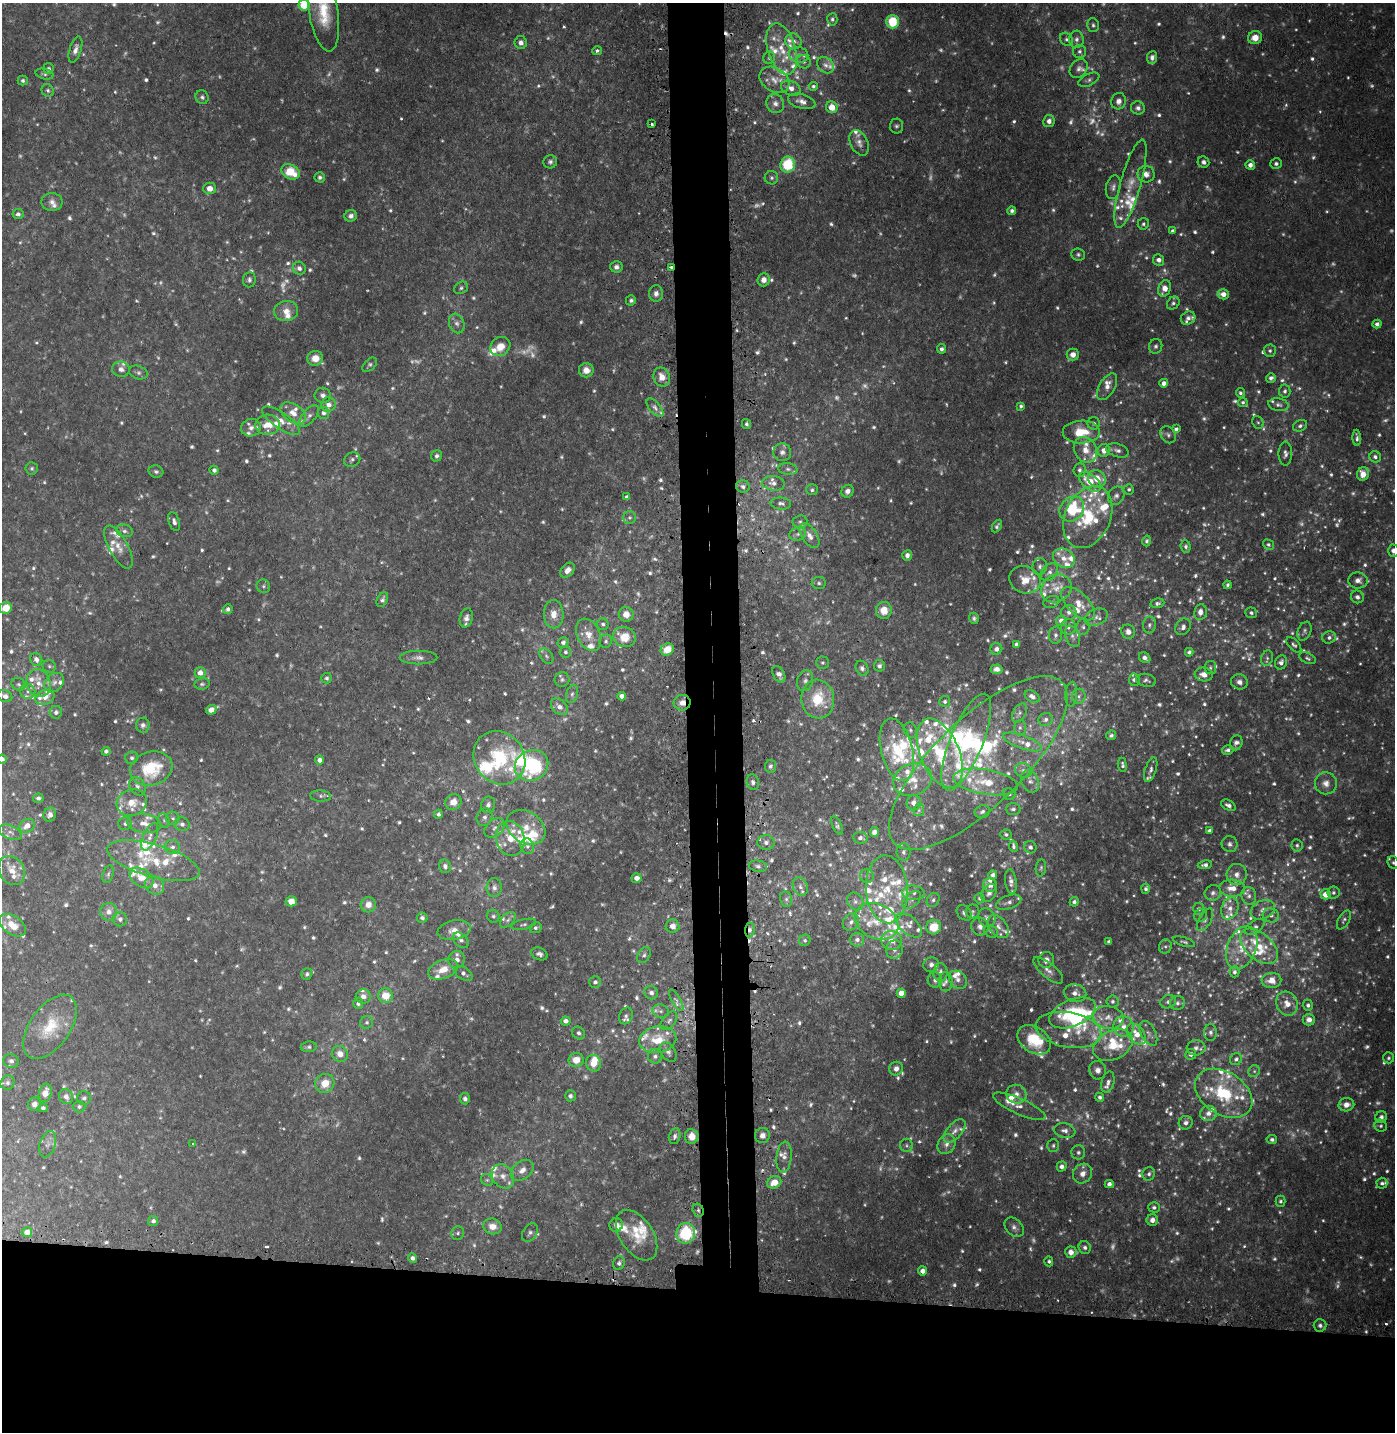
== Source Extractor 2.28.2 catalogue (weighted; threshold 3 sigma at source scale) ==
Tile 8 of 3 x 3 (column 2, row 3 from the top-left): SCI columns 1486-2878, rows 22-1451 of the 4364 x 4333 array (HDU 1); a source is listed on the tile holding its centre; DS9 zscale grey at full resolution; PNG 1397 x 1434 px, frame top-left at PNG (2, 3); each listed source drawn as its Kron ellipse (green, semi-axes under 4 px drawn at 4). Shown black and unused: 14% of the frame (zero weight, under 2 of 3 exposures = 4% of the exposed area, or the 3 px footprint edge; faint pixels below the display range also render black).
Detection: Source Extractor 2.28.2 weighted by HDU 2 'WHT'; one run over the whole footprint, this tile lists its part. Background 0.105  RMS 0.0083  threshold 0.0376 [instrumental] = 3 sigma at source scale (4.5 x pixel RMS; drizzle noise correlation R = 1.50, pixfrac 1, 0.05/0.05 arcsec/px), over >= 5 px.
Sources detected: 1556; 332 too faint to see at this stretch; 4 inside a brighter object's white glare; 10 cosmic-ray / hot-pixel residue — neither listed nor drawn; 197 inside a brighter listed object's ellipse — not listed separately; of the other 1013, all 500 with FLUX_AUTO >= 1.89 (the completeness limit of this list) listed and drawn (513 fainter detections not listed), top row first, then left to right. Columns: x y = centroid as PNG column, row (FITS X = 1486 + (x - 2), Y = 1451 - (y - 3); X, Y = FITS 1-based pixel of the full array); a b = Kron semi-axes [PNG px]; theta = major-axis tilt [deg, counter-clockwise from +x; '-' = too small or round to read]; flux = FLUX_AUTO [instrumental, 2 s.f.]
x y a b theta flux
304 5 5 5 - 27
323 11 40 14 -81 36
832 19 6 5 - 2
893 22 7 6 - 33
1093 25 7 6 - 2.2
1255 38 7 6 - 10
1066 39 7 6 - 2.5
1076 39 9 7 -88 4.2
793 41 8 7 - 4.7
521 42 6 6 - 4.4
782 49 26 14 -73 21
75 50 13 6 72 5.3
597 51 5 4 - 2.4
1079 51 6 6 - 2.5
799 55 10 7 -10 5.2
1152 57 6 5 - 3.4
769 58 6 5 - 2.3
804 62 7 6 - 2.9
826 65 9 7 -43 3.7
49 69 5 5 - 2.3
1079 69 10 8 52 4
44 74 9 5 -14 2.2
774 80 16 11 -34 10
1089 80 11 6 26 3
23 81 5 5 - 1.9
813 86 4 4 - 1.9
791 88 10 7 -26 6.7
48 90 6 5 - 2
202 97 7 6 - 2.3
802 101 14 7 -16 5.4
1119 101 8 7 - 5
775 104 9 9 - 4.7
832 107 6 5 - 12
1138 108 7 6 - 3.2
1049 121 6 5 - 4.8
652 124 3 3 - 2.2
896 126 7 6 - 2.2
859 143 13 8 -64 5.9
550 162 7 6 - 2.7
1203 162 6 5 - 2.9
1276 164 6 5 - 2.3
788 165 8 7 - 38
1250 165 5 4 - 5
290 172 10 7 -29 27
1146 174 8 8 - 5.6
320 177 5 5 - 2.3
771 178 7 6 - 2.2
1130 184 46 10 74 18
1113 187 12 7 79 3.8
210 188 6 6 - 7.4
52 202 10 9 - 5.5
1012 211 4 4 - 2.6
18 214 5 5 - 2.7
351 216 6 5 - 3.7
1143 224 6 5 - 1.9
1172 231 4 4 - 2
1078 254 7 6 - 2.1
1159 260 6 5 - 4.8
616 267 6 6 - 3.4
671 267 3 3 - 4.6
299 268 7 6 - 3.7
249 280 8 6 84 2.7
764 280 6 6 - 5.5
461 288 7 5 30 2.1
1164 288 8 6 67 8.9
656 293 8 7 - 4.4
1223 294 6 5 - 6.3
631 300 5 5 - 2.3
1173 303 7 5 47 2.1
286 311 12 10 9 8.5
1188 318 7 6 - 3.2
457 323 10 7 -69 4.2
1377 324 4 4 - 3.7
500 346 11 9 37 13
1156 346 7 6 - 2.5
941 349 5 4 - 2.5
1270 351 6 6 - 2.2
1073 355 6 6 - 6.1
315 358 8 7 - 10
370 365 9 5 43 2
121 369 9 7 -9 4
586 370 7 7 - 6.9
138 372 9 6 -21 2.6
662 377 9 8 - 9.3
1271 378 5 4 - 2.8
1164 383 4 4 - 4.9
1107 387 15 8 59 7.2
1285 391 6 5 - 3.1
1240 393 5 4 - 2
323 395 8 7 - 3.7
1243 402 5 4 - 2.1
328 405 7 7 - 5.1
1278 405 10 6 -10 3.3
1021 406 4 4 - 2
655 408 11 5 -49 4.1
293 413 14 9 -33 9.6
323 413 6 5 - 3.3
309 416 13 6 50 4.3
281 421 22 8 -34 9.7
1258 422 6 5 - 1.9
1094 423 6 6 - 2.9
746 424 5 4 - 2
268 425 12 10 4 13
1300 426 7 5 27 2.4
251 428 10 8 11 4.9
1176 429 4 4 - 2.6
1081 432 18 11 0 23
1168 435 9 7 -57 2.6
1357 438 8 4 -88 2.8
1085 450 13 11 -58 11
1104 450 6 6 - 7.6
1117 450 11 6 -17 4
782 452 9 9 - 4.4
1285 454 12 6 89 3.6
437 456 6 5 - 2.6
1375 457 6 5 - 2.8
352 459 8 7 - 3
32 468 6 6 - 2.1
788 469 9 6 -8 2.9
214 470 4 4 - 2.9
1079 470 7 6 - 3.4
156 471 7 6 - 2.4
1363 474 7 6 - 10
1097 479 9 8 - 13
1090 482 13 7 -40 20
774 483 11 7 -7 5.4
743 487 7 6 - 2.8
1129 489 5 5 - 1.9
812 490 6 5 - 2
847 491 6 6 - 4.8
1116 496 9 7 58 3.7
627 497 4 4 - 2.3
781 503 10 6 -4 3
1072 509 13 11 49 50
1088 517 32 22 65 49
629 518 6 6 - 2.2
174 521 10 5 -73 3.4
800 522 7 6 - 2
997 526 7 4 59 1.9
124 531 8 6 -13 2.9
798 534 8 6 16 2.9
809 536 14 7 -57 7.4
1147 541 5 4 - 1.9
1268 544 6 4 -34 1.9
1186 546 6 5 - 2.4
119 547 24 9 -62 10
1393 551 6 5 - 4.5
907 555 5 5 - 3.9
1064 558 11 9 -31 7.4
1040 567 8 7 - 3.3
567 570 8 6 48 6.1
1049 572 10 7 47 4.1
1025 580 16 13 -22 13
1358 580 9 8 - 5.3
819 583 7 6 - 2
1227 585 4 3 - 1.9
263 586 7 6 - 2.2
1056 588 16 13 28 12
1357 597 6 6 - 3.7
382 600 8 5 63 2.4
1051 602 8 6 18 1.9
1157 603 7 4 11 2.2
1078 604 21 10 -44 14
6 608 6 6 - 13
228 609 5 4 - 3.1
884 610 8 8 - 12
1069 612 7 7 - 4
1200 612 8 6 83 5.7
1251 613 6 5 - 1.9
554 614 14 10 -89 10
626 614 7 7 - 8.7
1096 617 12 8 23 5
466 618 10 6 76 4.5
974 618 5 5 - 2.1
1061 621 5 5 - 7.1
603 624 6 6 - 2.5
1149 625 8 6 81 2.7
1068 627 8 7 - 4.1
1083 627 8 6 79 3
1183 627 9 7 55 3.9
1304 631 10 6 68 2.4
1128 632 7 6 - 6.1
588 635 17 11 -65 12
1056 635 8 6 85 3.1
1073 636 11 7 -68 3.9
624 637 11 10 - 20
1329 637 7 6 - 2.9
606 641 7 6 - 2.1
563 642 6 5 - 3.6
1016 644 4 3 - 2.2
1294 645 9 5 -47 2.1
667 649 7 6 - 14
996 649 6 6 - 3.9
565 652 6 5 - 2
1189 652 4 4 - 2.7
546 656 8 5 -53 2.3
418 658 19 7 0 5.2
1145 658 6 5 - 3.6
1267 658 8 6 74 2.2
1307 658 9 5 -25 2.1
36 659 7 6 - 5.1
1281 662 7 6 - 3.6
822 663 6 6 - 1.9
49 666 7 6 - 2
879 666 6 5 - 2.4
1210 667 7 6 - 2
862 668 8 6 -63 3
997 669 6 4 5 4.2
200 673 5 5 - 7.3
779 674 8 5 -61 4.1
1204 674 9 7 -9 8.5
326 678 5 5 - 2.1
562 679 7 7 - 2.5
1134 680 6 5 - 3.8
1146 680 10 6 -12 2.6
805 681 11 8 73 4.4
1239 682 8 7 - 4.8
39 683 14 11 -74 12
54 683 11 8 43 5.1
18 684 7 6 - 2.3
202 684 8 5 9 2
28 691 7 7 - 4.2
572 694 9 5 74 2.7
1071 694 12 6 86 3.1
5 696 7 5 -23 4.3
622 696 4 4 - 5.6
1079 696 7 6 - 2.6
45 697 10 7 21 5.4
1032 697 8 5 -31 5
818 699 19 16 -82 33
945 701 5 5 - 2.5
682 703 8 8 - 7.1
559 707 10 7 -46 5.4
211 710 5 4 - 5.9
56 712 6 6 - 2.9
1019 713 10 6 61 3.4
1045 719 7 6 - 3
143 725 7 6 - 3.2
1020 728 7 6 - 2.7
910 730 8 6 -66 2.4
1111 735 5 4 - 2.2
966 742 52 16 68 91
1022 742 20 7 -20 8.5
1236 743 7 6 - 3.3
897 750 32 16 -76 50
1228 750 6 4 13 2.7
106 751 4 4 - 1.9
940 753 37 19 -67 57
132 758 6 6 - 2.1
499 758 28 24 -51 77
2 759 4 4 - 2.7
319 760 4 4 - 5.2
978 763 116 44 44 190
532 765 17 15 29 85
1122 765 7 4 -83 2.1
770 766 6 5 - 2.6
151 769 21 16 17 41
1023 770 8 7 - 4.1
1151 770 13 5 71 3.6
912 780 20 16 20 18
1030 781 12 8 -68 5.1
753 782 8 6 -74 3.2
986 782 33 12 -9 27
1326 783 11 11 - 6.7
137 786 9 7 -56 4
1009 794 6 5 - 2.2
321 796 10 5 -4 2.4
38 798 5 5 - 2.5
132 802 15 13 18 13
453 802 8 7 - 9.5
914 803 8 7 - 6.8
488 805 8 7 - 3.7
1228 805 8 5 -30 3.5
1013 809 7 6 - 2.3
919 810 6 5 - 2
982 812 8 6 20 3
438 814 4 4 - 2.8
50 815 7 6 - 3.5
485 817 9 7 66 3.8
173 818 7 6 - 2.4
164 820 7 5 -69 2.2
144 823 17 9 -9 9.4
125 824 7 6 - 2.5
182 824 8 7 - 3.9
837 825 10 4 -66 1.9
27 826 8 6 34 8.3
526 827 21 15 -33 17
495 828 12 8 42 5.2
1209 831 4 4 - 3.1
10 832 12 6 -21 4.5
874 832 5 4 - 6.1
1006 834 6 5 - 1.9
150 837 15 6 66 4.8
510 838 17 14 -76 25
860 838 7 5 -6 3.2
766 842 8 7 - 4.4
1230 844 8 8 - 3.5
1297 845 6 5 - 2
527 846 8 6 -66 3.1
1013 846 6 3 -80 2.4
172 847 8 7 - 3.8
1030 847 6 6 - 3.1
904 852 8 7 - 3.1
153 861 48 16 -16 40
1393 862 6 5 - 2.1
1205 865 7 4 8 3.2
445 866 7 6 - 3.6
758 866 9 5 -8 2.9
1041 868 8 5 82 1.9
12 870 15 12 -56 11
108 874 9 5 75 2.2
1237 874 10 10 - 6.3
993 875 4 4 - 3.7
867 876 7 6 - 2.5
141 878 13 8 -34 16
636 878 5 5 - 5.2
1011 881 12 6 -83 5
155 885 10 8 -36 7.4
990 885 7 6 - 4.4
800 887 9 7 -67 4
494 888 9 7 -89 4.1
1232 888 12 8 -3 10
887 889 34 21 -86 39
1146 889 5 4 - 2.4
914 893 11 7 -6 4.5
989 893 10 7 58 3.7
1213 893 8 7 - 3.6
1333 893 6 6 - 2.2
1326 894 5 5 - 14
1249 896 9 7 -81 3.8
980 898 5 5 - 2
786 899 8 6 -77 2.1
912 900 11 7 42 4.3
933 900 7 6 - 2.4
291 901 5 5 - 8.5
855 901 9 7 -57 4
1009 902 13 6 19 4.1
1074 902 5 4 - 3.2
368 905 7 7 - 8.1
1230 908 11 8 69 7.2
1199 909 6 5 - 2.4
1263 910 13 9 26 6.2
973 911 7 7 - 2.2
109 912 9 8 - 6.8
964 913 9 6 -47 2.7
1201 915 7 6 - 2.2
1271 915 8 7 - 4
493 916 6 6 - 2
422 918 5 5 - 2.6
987 918 10 8 -62 4.2
120 919 7 7 - 3.8
508 920 9 6 45 2.9
1205 920 13 6 61 3.4
1344 920 10 5 60 2.5
877 921 23 17 -26 26
851 922 9 7 50 4.9
524 924 13 5 13 2.4
12 925 15 9 -34 11
909 925 15 8 -40 7.4
673 926 7 6 - 6
980 926 9 8 - 4.5
998 926 13 8 -52 5.8
934 927 7 7 - 19
1255 927 11 6 35 3.1
535 928 6 5 - 2.3
454 930 17 9 11 8.9
750 930 7 4 83 3
991 931 7 6 - 2.3
461 940 9 6 -46 3.2
805 940 6 5 - 2
857 940 7 7 - 4.4
892 940 10 9 - 8.4
1109 941 4 3 - 2.2
1184 942 11 4 -17 1.9
1165 946 7 6 - 2.1
1259 946 22 13 -41 20
1242 948 22 14 67 22
894 950 9 8 - 4.5
539 954 8 6 -22 3.2
644 955 8 6 61 2.2
457 960 8 8 - 5.3
1046 960 8 7 - 5.8
931 965 8 7 - 4.7
443 969 15 9 21 12
1048 970 18 7 -40 6.2
940 972 9 7 88 4.7
1234 972 5 5 - 2.4
463 973 10 6 -32 3.8
307 974 6 5 - 2
935 980 7 7 - 3.5
958 980 10 8 -44 4.1
1271 980 10 7 3 9.8
595 982 6 6 - 3
946 982 9 6 90 3.2
651 993 7 6 - 3.3
901 993 4 4 - 12
1075 993 11 9 -13 6.6
363 996 7 7 - 4.2
386 996 7 7 - 14
676 1000 12 4 -60 3
1112 1001 6 6 - 2.6
1168 1002 8 6 25 3.4
358 1003 5 5 - 2.4
1177 1003 7 7 - 3.1
1287 1004 12 10 -64 9.4
1308 1005 5 5 - 2.5
661 1011 8 6 -15 3.1
1072 1013 24 13 23 60
626 1016 9 6 66 2.9
1108 1017 15 11 -9 11
1309 1020 6 6 - 5.3
566 1021 5 4 - 4.8
669 1021 11 6 51 3.3
367 1022 7 6 - 2.4
1123 1026 10 10 - 7.1
50 1027 37 20 55 34
1068 1030 33 17 -10 21
1210 1032 8 6 -89 2.7
579 1033 7 6 - 2.6
1148 1033 13 7 -63 4.2
1136 1034 12 7 -51 11
658 1040 19 13 10 23
1034 1040 18 13 -34 32
1113 1045 21 14 27 25
309 1047 8 5 8 2.1
1196 1048 9 7 6 3.8
668 1052 11 7 -55 3.7
340 1054 8 7 - 9
1191 1054 5 5 - 4.5
655 1056 7 7 - 3.4
1388 1058 5 5 - 2
1236 1059 6 5 - 2.5
576 1060 7 7 - 11
11 1061 8 7 - 3.7
593 1063 8 7 - 11
896 1069 7 7 - 5.5
1098 1070 9 8 - 5.3
1254 1071 6 5 - 1.9
1108 1082 11 6 75 3.6
8 1083 7 6 - 2.9
325 1083 10 9 - 15
45 1093 9 6 74 9.5
1224 1093 31 21 -33 64
1016 1094 10 9 - 6.6
570 1096 5 5 - 2.5
66 1097 8 6 -54 5.4
1100 1097 4 4 - 2.5
84 1098 7 7 - 2.5
465 1099 6 5 - 3
34 1104 6 6 - 4.9
1346 1105 8 6 12 6.9
1019 1106 28 8 -24 8.1
79 1107 6 6 - 2.2
43 1108 4 4 - 2.2
1208 1113 8 7 - 5.6
1381 1117 6 5 - 3.6
1186 1123 7 6 - 4.3
1381 1126 6 6 - 2
955 1131 14 7 49 6
1065 1131 11 7 -11 4.6
762 1135 7 7 - 4.8
675 1136 8 5 78 2.8
692 1136 7 6 - 9.5
1272 1140 5 4 - 2.6
193 1143 3 3 - 2
48 1144 13 8 72 4.4
946 1144 10 8 57 5.8
907 1145 7 6 - 2
1053 1145 6 6 - 2.2
1078 1152 7 7 - 2.6
784 1157 15 7 85 5.2
1062 1167 5 5 - 4.3
522 1170 13 8 40 6.8
1083 1174 10 9 - 6.6
1149 1174 7 6 - 2.6
503 1176 13 10 -54 7.8
487 1180 6 5 - 1.9
774 1182 7 6 - 11
1382 1183 5 5 - 2.7
1109 1184 4 4 - 4.3
1281 1201 5 5 - 2.2
1154 1207 5 5 - 2.3
698 1210 7 5 -75 2.1
1152 1220 6 5 - 5.8
153 1221 5 5 - 3.2
616 1225 7 6 - 4.3
493 1226 9 8 - 9.1
1014 1227 11 8 -46 4.2
27 1232 5 5 - 8.2
458 1233 7 6 - 2.3
530 1233 10 7 57 2.8
686 1233 10 9 - 45
637 1235 28 16 -57 22
1085 1247 6 6 - 2.8
1071 1252 6 5 - 6
412 1258 5 4 - 2.6
1049 1261 5 4 - 2
619 1263 7 6 - 2.5
922 1271 4 4 - 6.5
1320 1325 6 6 - 2.8
Overlapping masked pixels (flux is a lower limit): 5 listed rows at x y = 671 267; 682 703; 750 930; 1072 1013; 698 1210
Isophote crosses this tile's border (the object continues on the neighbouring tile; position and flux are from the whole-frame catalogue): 7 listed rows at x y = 304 5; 323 11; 1393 551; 5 696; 2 759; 1393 862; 12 925